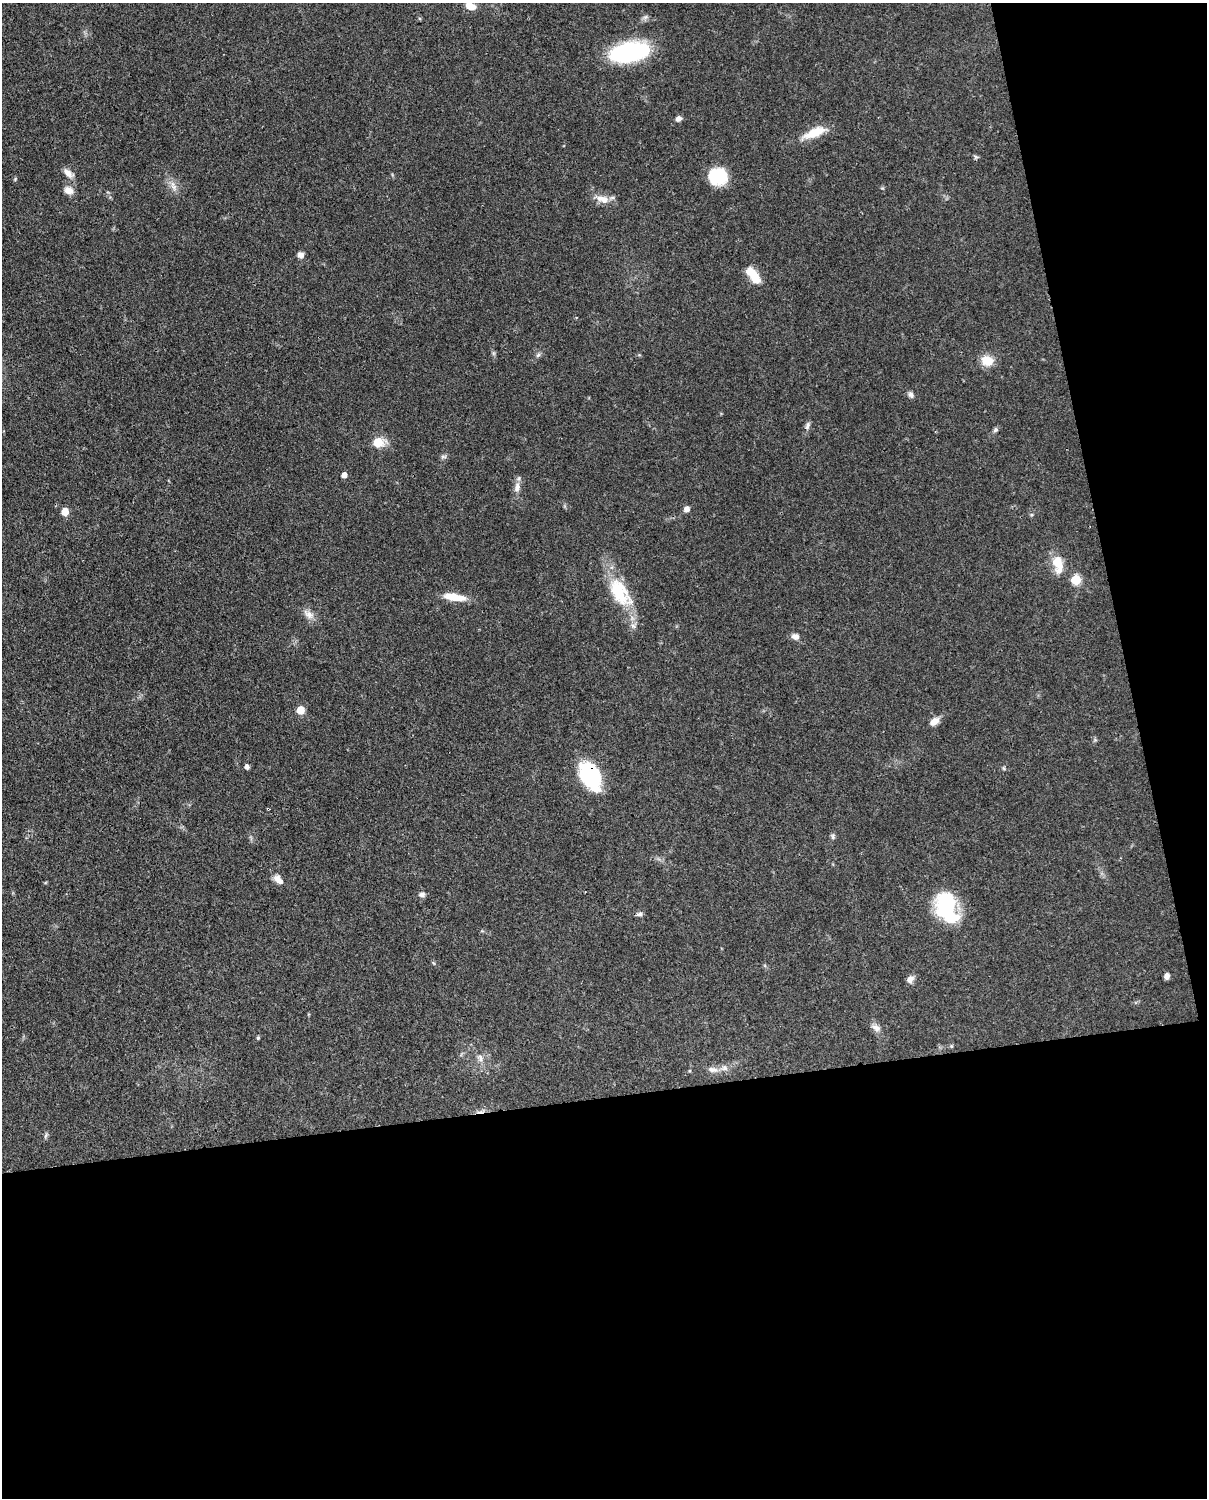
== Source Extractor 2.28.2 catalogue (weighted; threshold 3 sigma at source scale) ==
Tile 12 of 4 x 3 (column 4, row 3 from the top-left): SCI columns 3705-4909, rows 266-1761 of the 4999 x 4907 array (HDU 1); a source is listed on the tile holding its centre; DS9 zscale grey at full resolution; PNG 1209 x 1500 px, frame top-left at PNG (2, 3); no overlay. Shown black and unused: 33% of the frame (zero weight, under 3 of 4 exposures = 7% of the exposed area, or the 3 px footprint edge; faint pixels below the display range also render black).
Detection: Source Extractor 2.28.2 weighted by HDU 2 'WHT'; one run over the whole footprint, this tile lists its part. Background 0.0857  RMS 0.0039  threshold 0.0174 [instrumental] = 3 sigma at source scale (4.5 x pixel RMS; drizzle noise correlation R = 1.50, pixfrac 1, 0.05/0.05 arcsec/px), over >= 5 px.
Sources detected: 49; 1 inside a brighter object's white glare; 1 cosmic-ray / hot-pixel residue — not listed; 1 inside a brighter listed object's ellipse — not listed separately; the other 46 listed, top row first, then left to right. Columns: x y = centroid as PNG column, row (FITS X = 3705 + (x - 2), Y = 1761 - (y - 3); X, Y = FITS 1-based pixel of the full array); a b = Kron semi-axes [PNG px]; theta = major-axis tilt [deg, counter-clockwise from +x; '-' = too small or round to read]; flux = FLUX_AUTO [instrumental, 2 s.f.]
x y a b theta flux
470 6 11 7 -22 3.7
629 52 36 17 11 48
678 119 7 6 - 1.4
814 133 30 10 21 8.1
68 173 16 8 -38 2.7
718 176 15 14 - 19
15 179 5 4 - 0.44
173 186 16 7 -69 2.5
68 190 12 9 -26 2.7
602 199 17 9 -18 4.1
300 255 7 7 - 1.7
753 275 20 9 -53 7.8
538 355 8 4 44 0.8
987 361 13 11 -18 6.2
911 395 8 6 -62 1.2
807 426 12 6 70 1.3
995 430 7 6 - 0.83
378 442 6 5 - 15
443 457 9 4 0 0.82
344 475 4 4 - 2.6
517 487 16 6 89 2.5
686 509 6 6 - 1.8
65 512 5 5 - 7
1058 564 26 12 -80 7.3
1076 580 5 5 - 20
620 592 43 22 -57 20
454 597 26 8 -8 7.4
308 614 16 9 -37 2.9
795 636 10 8 -15 2
300 710 5 5 - 9.5
934 722 11 7 38 3.3
247 767 5 4 - 1.5
590 775 24 15 -61 40
833 836 8 5 82 0.85
278 880 14 8 -46 2.8
422 895 7 6 - 1.4
947 912 32 22 -54 25
639 914 9 5 4 1.1
1167 976 6 4 69 1.6
910 979 9 7 51 2.2
876 1028 13 7 -34 2.2
258 1038 5 4 - 0.47
951 1046 6 3 72 0.44
480 1058 11 7 -73 1.8
712 1069 15 7 -10 2.3
46 1135 9 4 55 0.75
Overlapping masked pixels (flux is a lower limit): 1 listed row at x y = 590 775
Isophote crosses this tile's border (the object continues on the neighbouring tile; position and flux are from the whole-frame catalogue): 1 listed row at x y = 470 6